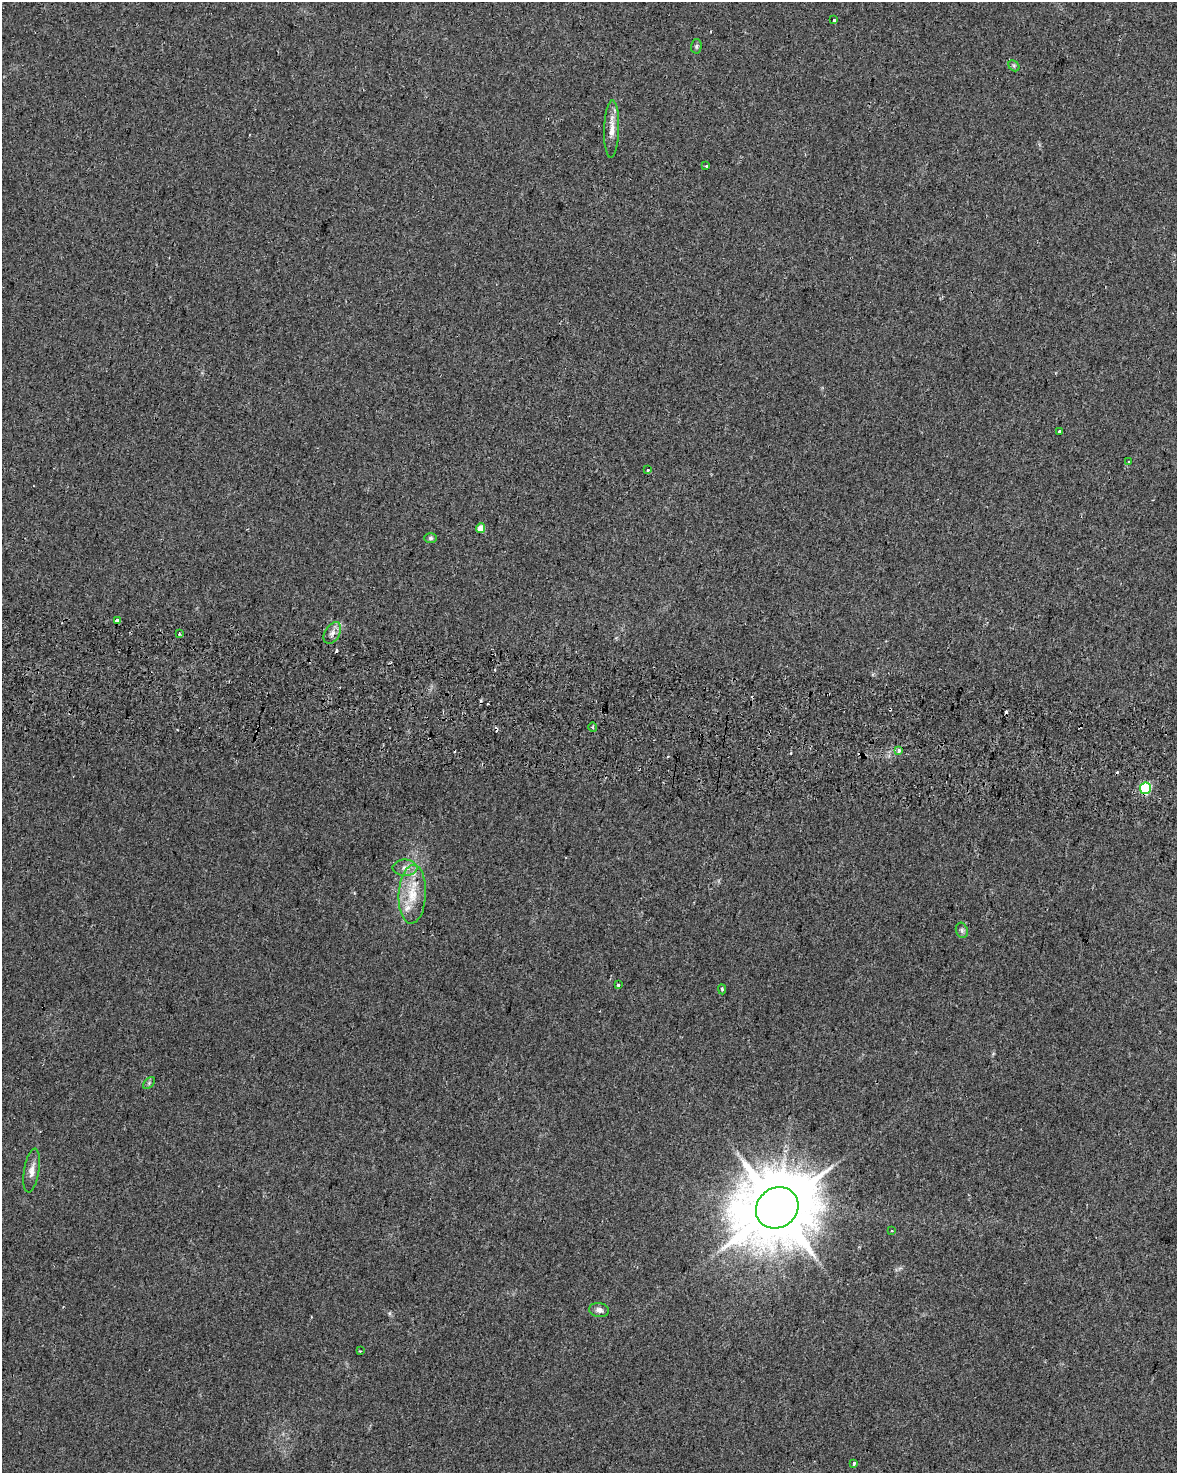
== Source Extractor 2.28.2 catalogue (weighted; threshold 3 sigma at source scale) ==
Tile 6 of 4 x 3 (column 2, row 2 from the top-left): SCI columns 1232-2406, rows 1808-3278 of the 4803 x 5029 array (HDU 1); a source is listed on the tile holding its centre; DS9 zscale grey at full resolution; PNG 1179 x 1475 px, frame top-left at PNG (2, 2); each listed source drawn as its Kron ellipse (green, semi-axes under 4 px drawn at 4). Shown black and unused: <1% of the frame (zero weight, under 2 of 3 exposures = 4% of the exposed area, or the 3 px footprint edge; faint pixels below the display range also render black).
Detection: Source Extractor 2.28.2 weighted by HDU 2 'WHT'; one run over the whole footprint, this tile lists its part. Background 0.0284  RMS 0.0049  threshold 0.0221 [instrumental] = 3 sigma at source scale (4.5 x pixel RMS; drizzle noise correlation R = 1.50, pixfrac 1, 0.0396/0.0396 arcsec/px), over >= 5 px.
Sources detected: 41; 12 cosmic-ray / hot-pixel residue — neither listed nor drawn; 1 inside a brighter listed object's ellipse — not listed separately; the other 28 listed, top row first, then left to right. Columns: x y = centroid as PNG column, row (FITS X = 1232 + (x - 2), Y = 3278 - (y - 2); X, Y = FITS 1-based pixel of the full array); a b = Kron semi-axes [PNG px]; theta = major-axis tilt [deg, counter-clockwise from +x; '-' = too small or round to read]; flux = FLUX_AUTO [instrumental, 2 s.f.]
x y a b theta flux
834 20 3 3 - 3.6
696 46 7 5 88 0.89
1014 66 6 4 -46 0.84
612 129 29 7 88 5.1
706 166 3 3 - 2.9
1059 432 3 3 - 2.9
1128 462 3 3 - 7.5
648 470 3 3 - 2
480 528 5 4 - 5.8
431 538 6 5 - 0.87
117 621 4 3 - 3.2
179 633 3 3 - 1.4
332 633 12 7 59 2.7
593 727 5 3 - 0.56
899 750 4 3 - 2.4
1146 788 6 5 - 39
405 868 12 8 0 3.2
412 894 29 13 87 13
962 930 8 6 -70 1.3
618 985 3 3 - 1.3
722 989 5 4 - 0.63
149 1083 7 4 46 0.82
32 1171 22 7 80 3.9
777 1208 22 19 39 4800
892 1231 3 2 - 0.4
599 1310 10 7 -10 2.3
360 1351 3 2 - 0.49
854 1463 3 3 - 0.95
Overlapping masked pixels (flux is a lower limit): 1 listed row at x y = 1146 788